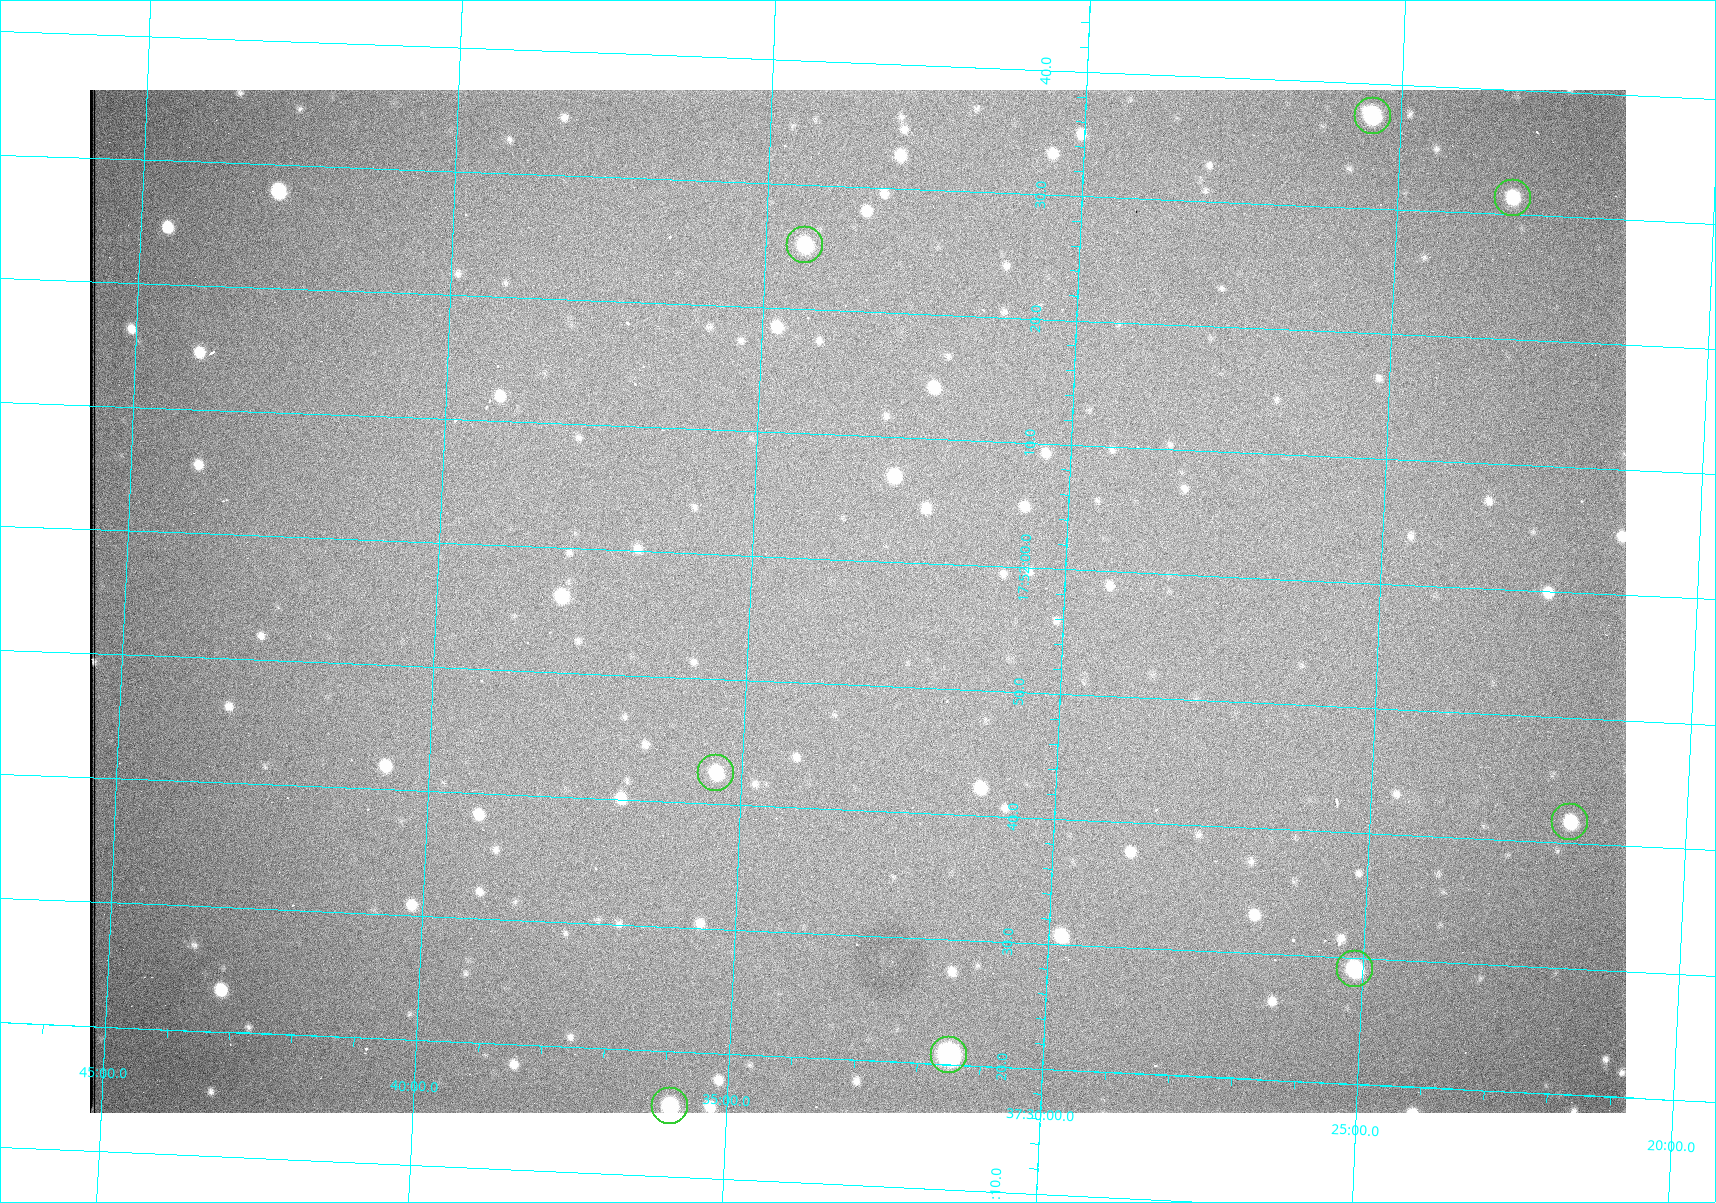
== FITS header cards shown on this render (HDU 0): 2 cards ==
NAXIS1  =                 1536 /fastest changing axis
NAXIS2  =                 1023 /next to fastest changing axis

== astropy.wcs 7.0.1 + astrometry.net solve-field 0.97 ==
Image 1536 x 1023 px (HDU 0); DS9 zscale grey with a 90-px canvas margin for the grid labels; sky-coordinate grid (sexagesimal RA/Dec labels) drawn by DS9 from the SOLVED WCS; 8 Tycho-2 reference stars matched to detected sources circled (green)
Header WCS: RA---TAN/DEC--TAN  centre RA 17:51:57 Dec +37:33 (267.99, +37.55 deg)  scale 0.958 arcsec/px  FOV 24.5' x 16.3'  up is +87 deg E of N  parity flipped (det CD > 0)
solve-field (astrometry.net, Tycho-2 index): VERIFIED the header's WCS against the Tycho-2 star catalogue (8 matches, 0 conflicts) and refined it, rather than solving blind
Solved WCS: RA---TAN-SIP/DEC--TAN-SIP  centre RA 17:51:57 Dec +37:33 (267.99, +37.55 deg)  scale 0.956 arcsec/px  FOV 24.5' x 16.3'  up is +87 deg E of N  parity flipped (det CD > 0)
The solver's refit moves the header's centre by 1.1 arcsec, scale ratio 0.9976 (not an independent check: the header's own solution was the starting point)
Tycho-2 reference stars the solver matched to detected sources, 8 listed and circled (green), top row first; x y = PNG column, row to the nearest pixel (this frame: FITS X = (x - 90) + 1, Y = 1023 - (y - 90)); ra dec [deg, ICRS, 3 dp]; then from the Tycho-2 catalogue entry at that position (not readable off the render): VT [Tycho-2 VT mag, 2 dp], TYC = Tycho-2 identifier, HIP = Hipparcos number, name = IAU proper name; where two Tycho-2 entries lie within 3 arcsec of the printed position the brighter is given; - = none
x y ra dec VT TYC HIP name
1373 116 268.156 +37.424 11.25 2620-712-1 - -
1513 198 268.131 +37.386 12.62 2620-526-1 - -
805 245 268.105 +37.573 11.82 3089-995-1 - -
716 773 267.927 +37.590 11.84 3089-1137-1 - -
1570 822 267.924 +37.364 11.94 2620-391-1 - -
1355 969 267.871 +37.419 11.35 2620-812-1 - -
949 1055 267.836 +37.525 9.96 3089-889-1 - -
670 1106 267.815 +37.598 11.54 3089-1081-1 - -